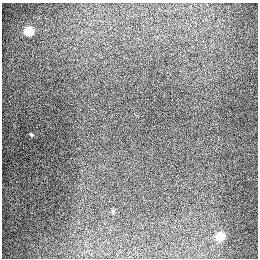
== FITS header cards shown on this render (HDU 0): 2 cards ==
NAXIS1  =                  256
NAXIS2  =                  256

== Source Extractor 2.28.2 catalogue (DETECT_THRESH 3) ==
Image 256 x 256 px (HDU 0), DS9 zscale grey, 1 PNG px = 1 image px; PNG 260 x 260 px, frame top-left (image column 1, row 256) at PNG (2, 3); no overlay
Background 1290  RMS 26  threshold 79.2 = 3 sigma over >= 5 px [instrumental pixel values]
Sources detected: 3; all 3 listed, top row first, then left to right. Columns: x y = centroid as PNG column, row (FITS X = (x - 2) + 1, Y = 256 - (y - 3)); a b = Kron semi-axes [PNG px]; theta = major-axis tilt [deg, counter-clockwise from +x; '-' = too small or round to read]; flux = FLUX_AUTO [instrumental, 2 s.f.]
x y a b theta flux
29 31 6 5 - 78000
31 134 4 3 - 1900
220 236 6 6 - 59000